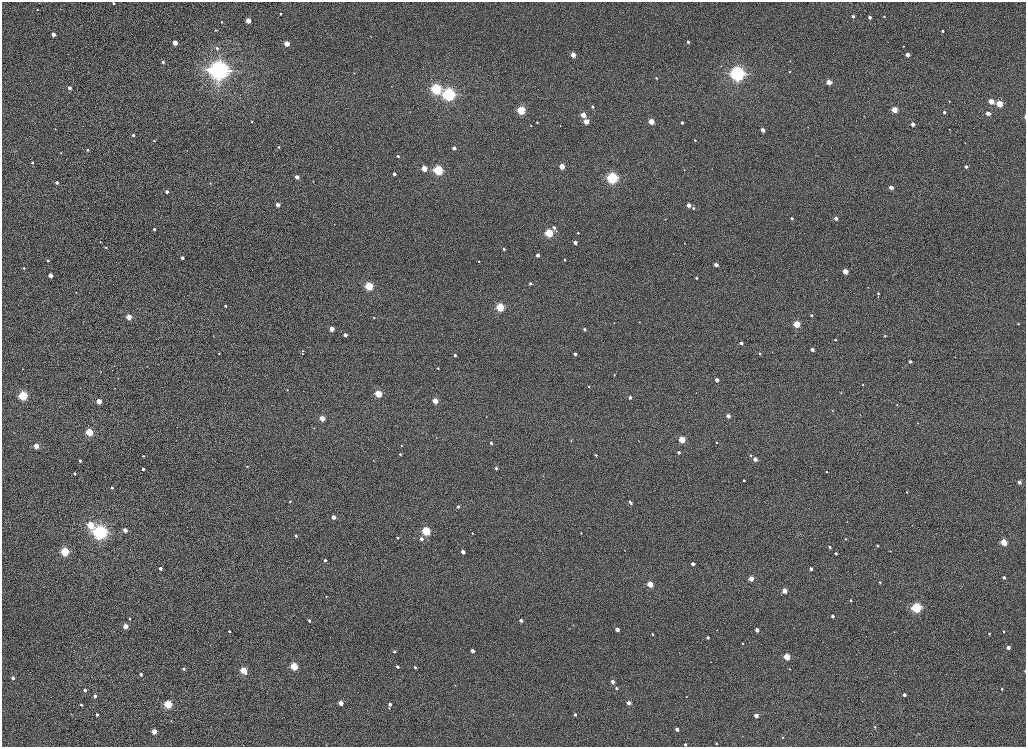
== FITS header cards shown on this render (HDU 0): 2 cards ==
NAXIS1  =                 2048
NAXIS2  =                 1489

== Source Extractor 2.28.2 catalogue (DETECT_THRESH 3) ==
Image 2048 x 1489 px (HDU 0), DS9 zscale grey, zoomed out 1/2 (1 PNG px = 2 x 2 image px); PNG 1028 x 749 px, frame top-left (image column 1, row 1489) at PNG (2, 2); no overlay
Background 1010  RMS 3.6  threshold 10.7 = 3 sigma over >= 5 px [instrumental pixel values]
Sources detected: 276; all 276 listed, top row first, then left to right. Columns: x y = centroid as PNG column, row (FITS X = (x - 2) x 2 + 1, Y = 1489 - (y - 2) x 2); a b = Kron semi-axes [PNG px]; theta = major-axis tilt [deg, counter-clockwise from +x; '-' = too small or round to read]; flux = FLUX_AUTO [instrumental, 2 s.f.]
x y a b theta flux
113 3 2 2 - 1400
37 10 2 2 - 300
281 14 2 2 - 840
853 16 3 2 - 2400
884 16 2 2 - 710
870 17 3 2 - 4000
248 20 3 3 - 15000
221 22 3 2 - 800
216 30 2 2 - 470
943 31 2 2 - 1100
53 34 3 3 - 7100
371 37 3 2 - 230
688 42 2 2 - 1600
888 42 2 1 - 190
175 43 3 3 - 13000
287 44 3 3 - 19000
904 46 3 2 - 390
217 48 4 3 - 1400
573 55 3 3 - 14000
907 55 3 3 - 9100
790 61 2 2 - 200
163 62 2 2 - 1900
219 70 8 7 - 440000
789 72 2 2 - 480
354 73 2 2 - 460
737 74 5 4 - 420000
656 78 3 3 - 870
829 82 3 3 - 14000
391 86 2 2 - 240
69 88 3 2 - 3700
436 89 4 3 - 180000
449 94 4 4 - 400000
949 101 3 2 - 520
991 101 3 3 - 18000
999 104 3 3 - 34000
592 107 3 2 - 1400
521 110 3 3 - 75000
894 110 3 3 - 26000
410 112 3 2 - 320
944 112 3 3 - 1600
988 113 3 3 - 6500
583 115 3 3 - 15000
1025 116 3 2 - 2500
864 117 3 2 - 270
251 121 2 2 - 500
586 121 3 3 - 17000
651 121 3 3 - 22000
537 122 3 3 - 720
682 122 2 2 - 2100
913 124 3 3 - 6800
531 125 3 2 - 530
560 126 3 2 - 350
55 129 2 2 - 280
949 129 2 2 - 270
763 130 3 3 - 6400
133 135 2 2 - 2000
695 140 3 2 - 770
154 141 2 2 - 570
965 143 3 3 - 470
279 147 3 2 - 860
454 148 3 3 - 6100
87 150 2 2 - 1200
61 153 3 2 - 400
398 156 3 2 - 1700
32 163 3 3 - 1000
562 166 3 3 - 20000
966 167 3 2 - 2700
424 168 3 3 - 24000
438 170 4 3 - 140000
684 170 2 2 - 290
394 174 3 2 - 2800
297 177 3 2 - 6400
612 178 4 3 - 260000
313 181 2 2 - 280
57 183 3 2 - 2900
210 183 3 2 - 420
891 187 3 3 - 7600
167 192 3 2 - 2800
278 205 3 3 - 6900
688 205 3 3 - 8900
693 208 3 3 - 1100
792 218 3 2 - 1600
836 218 3 2 - 5000
665 219 3 2 - 360
334 225 2 2 - 230
554 228 3 3 - 2900
154 229 2 2 - 1600
556 231 4 3 - 760
549 233 3 3 - 82000
578 233 3 2 - 900
100 242 2 2 - 410
575 242 3 2 - 4800
684 243 2 2 - 220
106 247 2 2 - 740
504 249 2 2 - 1700
673 254 2 1 - 190
538 255 3 2 - 4800
182 258 3 2 - 3200
564 260 3 2 - 1200
48 261 2 2 - 1100
479 261 3 3 - 560
716 264 3 3 - 4300
24 268 2 2 - 1100
845 271 3 3 - 18000
50 275 3 3 - 9700
696 278 2 2 - 1100
530 283 3 3 - 1400
369 286 3 3 - 82000
868 287 3 2 - 270
76 292 2 2 - 340
878 293 3 3 - 1100
225 306 2 2 - 1700
500 307 3 3 - 75000
811 315 3 3 - 1400
129 317 3 3 - 20000
374 318 2 2 - 510
639 322 3 2 - 350
614 323 3 2 - 340
796 324 3 3 - 40000
1018 324 3 2 - 700
332 329 3 3 - 14000
584 329 3 3 - 1700
345 335 3 3 - 4000
213 336 3 2 - 370
885 336 3 3 - 850
835 340 3 2 - 950
741 343 3 2 - 3700
812 349 3 2 - 4300
302 351 3 2 - 450
760 353 3 3 - 1200
219 354 3 2 - 480
302 354 3 2 - 400
575 354 3 2 - 2600
455 355 3 2 - 2200
955 357 2 2 - 240
910 361 3 3 - 2400
114 366 3 2 - 230
147 366 2 1 - 200
438 368 3 3 - 880
23 369 2 2 - 370
112 370 3 2 - 310
101 372 2 2 - 320
614 375 3 3 - 540
118 378 3 2 - 360
717 380 3 3 - 6500
863 385 3 3 - 650
589 387 3 2 - 960
287 390 3 2 - 550
841 393 3 2 - 460
378 394 3 3 - 45000
23 395 3 3 - 110000
630 397 3 3 - 3100
99 401 3 3 - 14000
435 401 3 3 - 18000
897 405 3 3 - 540
832 410 3 3 - 470
860 415 3 2 - 250
728 416 3 3 - 5100
486 417 3 2 - 300
322 418 3 3 - 16000
918 423 3 2 - 430
314 428 2 2 - 320
89 432 3 3 - 60000
682 439 3 3 - 32000
571 441 3 2 - 430
638 441 3 2 - 330
491 443 3 2 - 2200
716 443 3 2 - 910
401 445 3 3 - 520
36 446 3 3 - 18000
679 452 3 3 - 2400
400 454 3 3 - 1100
596 455 3 3 - 1300
751 455 4 3 - 1100
143 456 3 2 - 590
755 459 3 3 - 6300
80 460 2 2 - 1700
373 460 3 2 - 260
247 466 3 3 - 680
496 468 3 3 - 2100
143 469 3 2 - 2500
826 472 2 2 - 770
74 473 3 2 - 1200
796 479 2 1 - 190
744 480 3 2 - 1100
1019 482 3 3 - 4700
112 488 3 2 - 1500
907 492 3 2 - 610
290 501 3 2 - 620
630 502 4 2 - 2300
458 506 3 3 - 2100
334 517 3 3 - 6300
847 522 3 2 - 340
90 525 4 3 - 39000
125 530 3 3 - 6600
426 531 3 3 - 86000
100 532 4 4 - 600000
472 533 3 3 - 580
581 533 3 2 - 540
296 536 3 3 - 1500
398 538 3 3 - 1200
421 539 3 3 - 3400
845 539 3 3 - 620
1003 542 3 3 - 35000
877 546 3 2 - 1200
830 547 3 3 - 1500
624 550 2 2 - 200
890 551 3 2 - 360
65 552 3 3 - 93000
463 552 3 3 - 5400
836 553 3 2 - 2400
325 560 3 2 - 1400
693 564 3 2 - 4100
160 569 3 2 - 3200
811 569 3 3 - 3300
1004 577 3 3 - 2500
751 578 3 3 - 13000
880 582 3 2 - 870
650 584 3 3 - 25000
784 591 3 3 - 12000
326 596 3 2 - 570
851 600 2 2 - 580
916 607 3 3 - 170000
833 616 2 2 - 1900
130 619 3 3 - 990
309 620 2 2 - 2300
521 621 3 2 - 3300
125 626 3 3 - 16000
617 629 3 3 - 6800
757 630 3 2 - 5600
229 631 2 2 - 1300
894 632 2 2 - 230
1004 632 2 2 - 730
652 634 2 2 - 1200
989 634 2 2 - 740
708 637 2 2 - 1800
743 643 3 2 - 500
1008 647 3 3 - 4300
394 651 2 2 - 1400
472 651 3 3 - 5800
787 657 3 3 - 30000
294 666 3 3 - 56000
397 667 3 2 - 2100
415 667 3 3 - 1700
184 669 3 2 - 1500
789 669 3 2 - 480
243 670 4 3 - 37000
1025 671 4 2 - 800
894 673 3 1 - 260
141 674 3 2 - 3100
13 678 3 2 - 4200
613 682 3 2 - 5200
616 688 3 2 - 1300
1002 689 2 2 - 850
85 690 3 3 - 2100
904 695 3 2 - 3600
95 696 3 2 - 4800
686 697 2 2 - 310
341 703 3 3 - 10000
629 703 3 3 - 6800
168 704 3 3 - 70000
390 704 3 2 - 3500
81 705 3 3 - 1200
389 708 3 3 - 520
97 715 3 3 - 1600
575 715 3 2 - 1700
756 715 3 3 - 8000
171 720 2 2 - 230
875 727 3 3 - 730
677 729 3 3 - 4200
154 731 3 3 - 18000
919 734 3 3 - 340
782 737 3 3 - 530
716 743 3 3 - 730
326 744 3 2 - 290
685 745 3 2 - 1900
At the frame edge (FLAGS 8, measured only in part): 4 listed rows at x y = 113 3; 1025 116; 1025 671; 685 745

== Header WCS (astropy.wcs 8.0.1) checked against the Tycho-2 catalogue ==
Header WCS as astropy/WCSLIB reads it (CRVAL/CRPIX/CD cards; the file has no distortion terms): RA---TAN/DEC--TAN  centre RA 23:46:34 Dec +44:44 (356.64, +44.74 deg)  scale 0.396 arcsec/px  FOV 13.5' x 9.8'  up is +165 deg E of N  parity normal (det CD < 0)
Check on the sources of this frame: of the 60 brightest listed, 6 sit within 1.5 arcsec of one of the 9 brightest Tycho-2 stars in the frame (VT <= 12.57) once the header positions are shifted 1.07 arcsec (0.36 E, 1.01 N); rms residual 0.27 arcsec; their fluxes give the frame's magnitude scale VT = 25.23 - 2.5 log10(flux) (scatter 0.42 mag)
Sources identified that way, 6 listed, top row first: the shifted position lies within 1.5 arcsec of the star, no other Tycho-2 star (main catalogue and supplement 1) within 3.0 arcsec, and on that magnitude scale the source's flux lands within +1.5 / -3 mag of the star's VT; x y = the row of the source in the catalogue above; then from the Tycho-2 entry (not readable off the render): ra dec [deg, ICRS J2000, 3 dp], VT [Tycho-2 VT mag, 2 dp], TYC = Tycho-2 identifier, HIP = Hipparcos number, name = IAU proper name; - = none
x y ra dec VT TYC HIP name
219 70 356.580 +44.654 10.56 3244-753-1 - -
737 74 356.734 +44.685 11.67 3244-651-1 - -
449 94 356.646 +44.672 10.88 3244-210-1 - -
612 178 356.688 +44.700 12.02 3244-1483-1 - -
426 531 356.604 +44.764 12.57 3244-653-1 - -
100 532 356.506 +44.745 11.36 3244-120-1 - -